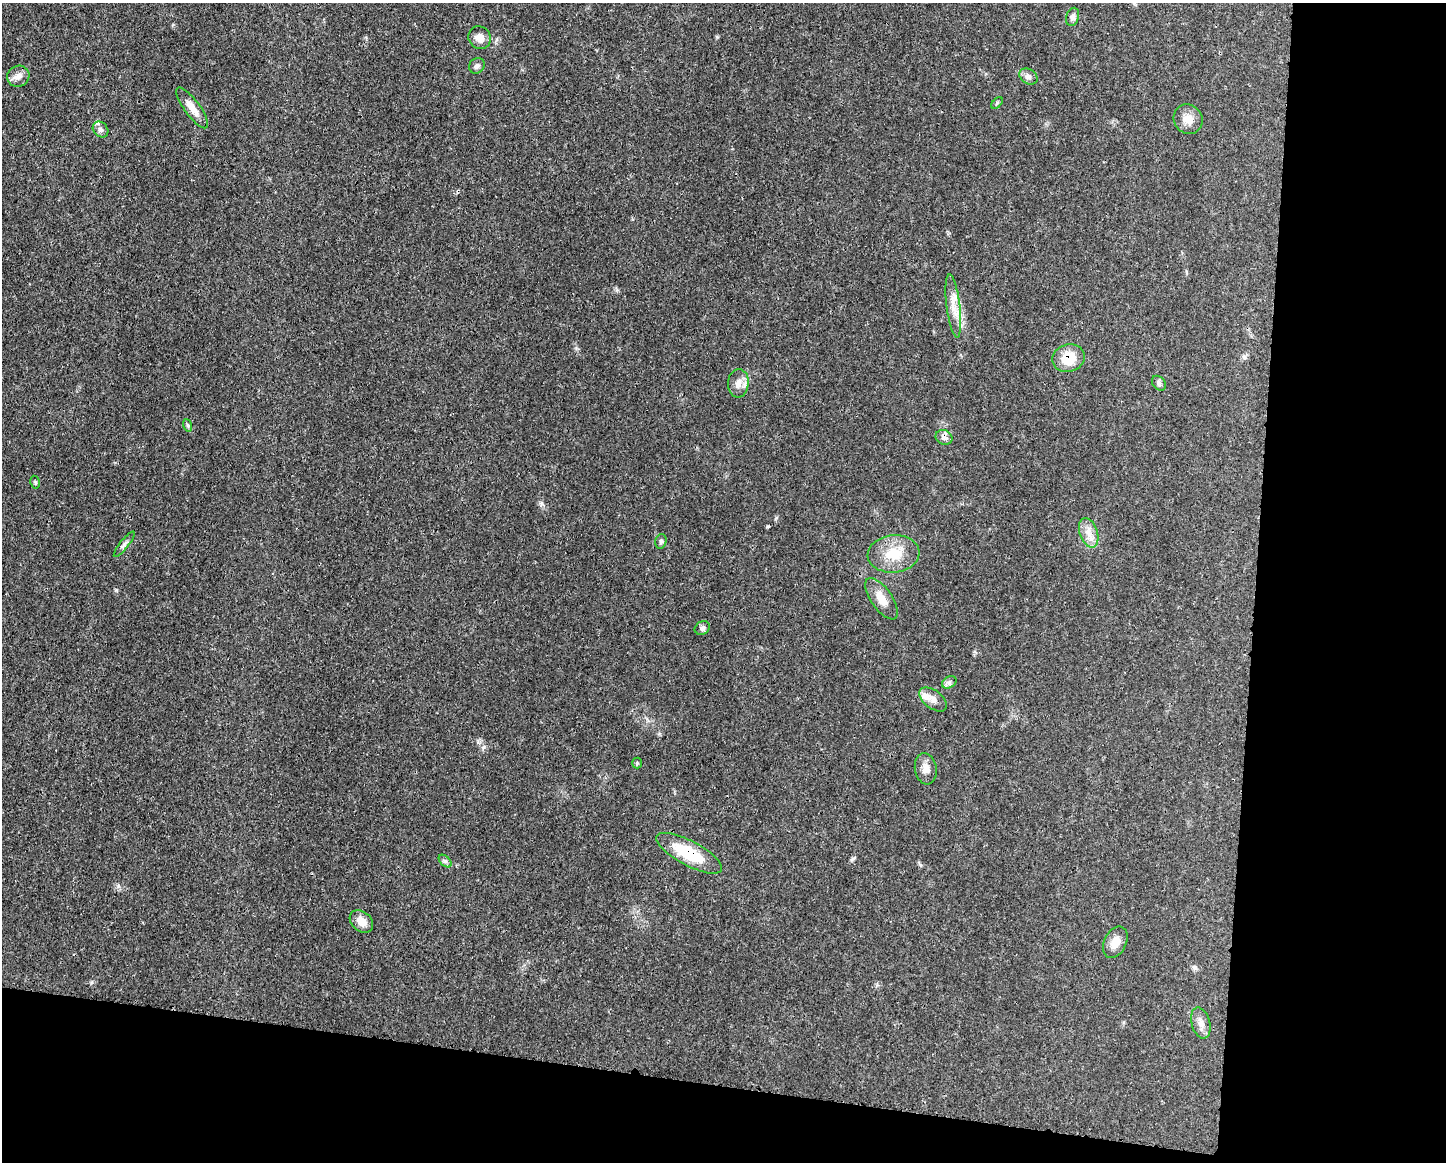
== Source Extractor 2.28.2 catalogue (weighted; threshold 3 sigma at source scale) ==
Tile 12 of 3 x 4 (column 3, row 4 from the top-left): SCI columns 3004-4447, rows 11-1170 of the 4673 x 4659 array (HDU 1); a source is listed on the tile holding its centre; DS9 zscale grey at full resolution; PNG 1448 x 1164 px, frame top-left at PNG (2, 3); each listed source drawn as its Kron ellipse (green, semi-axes under 4 px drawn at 4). Shown black and unused: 20% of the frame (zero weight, under 3 of 4 exposures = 1% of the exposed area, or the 3 px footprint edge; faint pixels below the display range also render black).
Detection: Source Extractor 2.28.2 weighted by HDU 2 'WHT'; one run over the whole footprint, this tile lists its part. Background 0.0207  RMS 0.0023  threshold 0.0103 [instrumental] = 3 sigma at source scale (4.5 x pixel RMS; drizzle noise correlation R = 1.50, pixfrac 1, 0.05/0.05 arcsec/px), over >= 5 px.
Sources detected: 33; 2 inside a brighter listed object's ellipse — not listed separately; the other 31 listed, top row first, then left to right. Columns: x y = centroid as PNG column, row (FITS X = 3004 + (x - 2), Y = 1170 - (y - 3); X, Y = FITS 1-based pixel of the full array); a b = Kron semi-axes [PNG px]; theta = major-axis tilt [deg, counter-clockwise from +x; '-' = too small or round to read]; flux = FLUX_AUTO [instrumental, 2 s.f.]
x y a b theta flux
1073 17 9 6 75 0.83
480 38 12 10 -43 2
477 66 8 7 - 0.7
18 76 11 10 - 1.5
1028 76 10 7 -33 0.88
997 103 7 4 45 0.35
192 108 25 7 -54 2.8
1188 119 15 14 - 2.4
101 129 9 7 -46 0.8
953 306 32 6 -83 2.9
1068 358 16 14 19 4.8
738 383 14 10 85 1.8
1159 383 8 6 -52 0.64
187 425 6 4 -70 0.35
944 437 9 7 -31 1.1
35 482 6 5 - 0.34
1089 533 15 9 -71 2.2
661 541 7 5 75 0.52
124 544 16 4 51 0.72
894 554 26 18 5 6.3
882 599 24 10 -55 3.2
702 628 8 6 32 0.74
949 682 8 5 30 0.62
933 699 16 9 -37 1.7
637 763 5 5 - 0.32
926 769 16 11 -81 1.8
689 853 37 12 -28 10
445 861 8 4 -44 0.51
361 921 13 9 -41 2.3
1115 942 17 11 64 2.6
1201 1023 16 9 -74 1.7
Overlapping masked pixels (flux is a lower limit): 3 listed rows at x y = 1068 358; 944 437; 689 853
Unlisted compact peaks at least as high as the median listed source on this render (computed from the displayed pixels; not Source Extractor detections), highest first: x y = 484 747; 116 590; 118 886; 541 504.